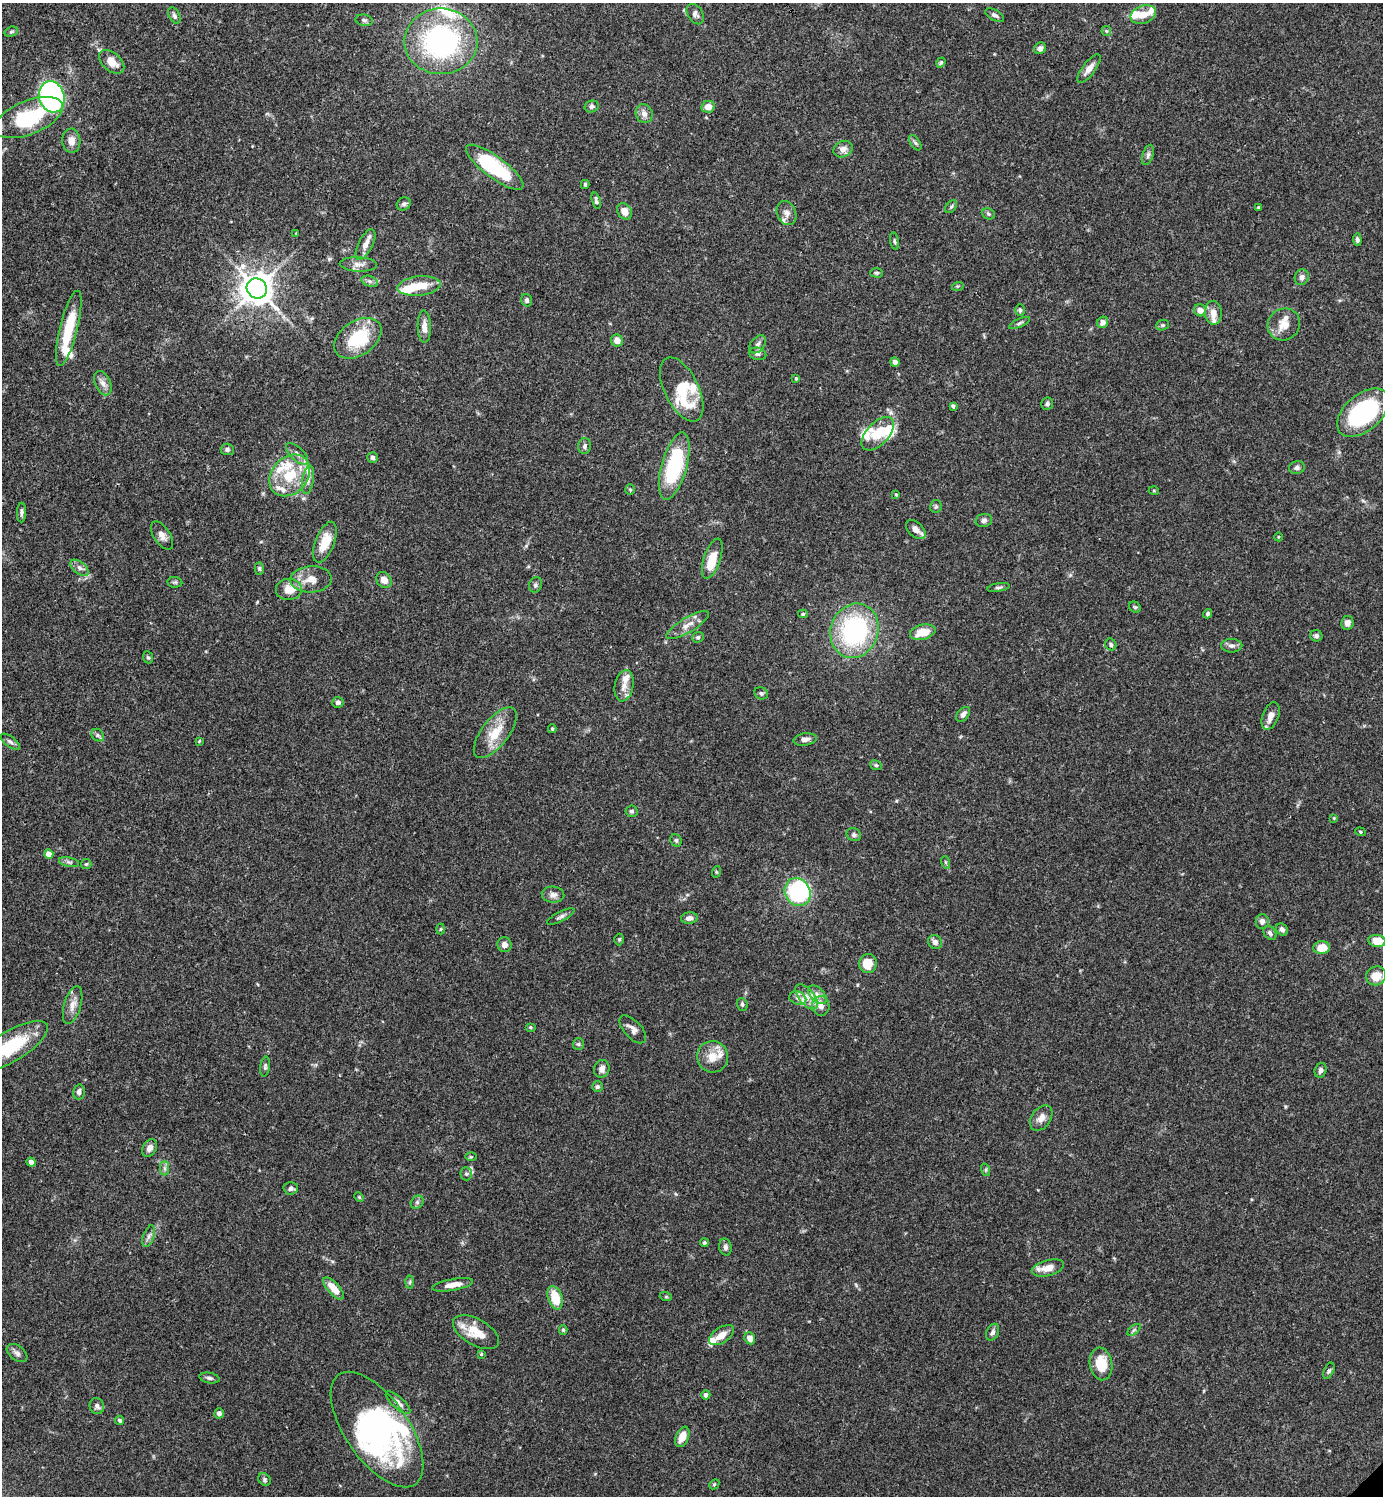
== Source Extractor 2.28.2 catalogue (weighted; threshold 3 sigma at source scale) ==
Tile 11 of 4 x 4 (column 3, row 3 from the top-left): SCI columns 3062-4442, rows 1496-2989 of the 5981 x 5981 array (HDU 1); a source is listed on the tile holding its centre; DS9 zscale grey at full resolution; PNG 1385 x 1498 px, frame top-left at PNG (2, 3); each listed source drawn as its Kron ellipse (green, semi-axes under 4 px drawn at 4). Shown black and unused: <1% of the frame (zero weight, under 3 of 4 exposures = <1% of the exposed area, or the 3 px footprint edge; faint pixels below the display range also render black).
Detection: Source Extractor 2.28.2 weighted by HDU 2 'WHT'; one run over the whole footprint, this tile lists its part. Background 0.0657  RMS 0.0032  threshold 0.0143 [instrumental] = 3 sigma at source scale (4.5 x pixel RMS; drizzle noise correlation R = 1.50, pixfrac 1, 0.05/0.05 arcsec/px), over >= 5 px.
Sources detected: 223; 6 inside a brighter object's white glare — neither listed nor drawn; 23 inside a brighter listed object's ellipse — not listed separately; the other 194 listed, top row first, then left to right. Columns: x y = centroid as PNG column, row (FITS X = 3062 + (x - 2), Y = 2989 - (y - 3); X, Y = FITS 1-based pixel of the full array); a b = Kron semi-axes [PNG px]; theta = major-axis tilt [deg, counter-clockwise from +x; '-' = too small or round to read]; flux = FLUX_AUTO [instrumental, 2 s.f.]
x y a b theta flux
695 14 11 7 -58 1.3
174 15 9 5 -63 0.8
995 15 10 5 -29 0.94
1143 15 13 9 20 3.9
364 20 8 5 -10 0.84
1106 31 5 5 - 0.42
11 32 7 5 18 0.56
441 41 36 33 1 62
1040 48 6 5 - 1.2
112 62 14 9 -40 3.8
941 62 5 4 - 0.51
1089 69 17 6 53 2.4
52 97 16 12 -74 95
592 106 7 6 - 0.83
708 107 7 6 - 2.7
644 114 10 8 -70 1.8
29 118 36 17 22 23
71 141 12 9 -86 2.6
915 143 8 4 -56 0.64
843 149 10 8 29 1.9
1148 155 10 5 72 0.94
495 167 35 11 -37 27
585 184 4 3 - 0.49
596 201 8 4 -74 0.75
404 204 7 6 - 0.76
951 207 7 4 53 0.61
1258 207 3 3 - 0.31
624 211 8 7 - 3
786 213 12 9 -67 1.9
988 214 7 5 -22 0.61
296 233 2 2 - 0.2
1357 240 6 4 -85 0.69
894 241 8 3 -79 0.47
365 244 17 7 63 2.6
358 264 19 7 -2 2.1
877 273 6 4 -1 0.53
1302 277 8 7 - 1.2
370 281 8 5 -19 0.89
419 286 21 9 6 6.5
958 286 6 3 17 0.36
257 288 10 9 - 480
527 300 6 5 - 0.77
1020 310 5 5 - 0.55
1200 310 6 6 - 2.4
1213 313 12 8 -86 2.8
1103 322 6 5 - 1.7
1019 323 11 4 24 0.73
1284 324 16 15 - 4.1
1162 325 6 5 - 0.55
424 327 16 6 -88 2.2
69 328 39 9 76 13
358 338 26 17 34 17
617 340 6 6 - 2.3
758 344 10 6 51 1.2
758 354 9 6 -14 0.86
895 362 5 4 - 1.1
796 378 4 3 - 0.38
103 383 13 7 -64 1.9
682 389 35 17 -64 11
1047 404 6 6 - 0.76
953 406 4 3 - 0.74
1363 413 30 18 40 39
878 434 20 11 47 6.9
584 446 8 6 87 0.9
227 449 6 6 - 0.88
297 454 14 6 -43 1.6
372 457 5 5 - 0.84
674 466 34 12 74 27
1297 468 8 6 17 0.92
290 475 23 18 47 12
308 480 14 5 80 1.5
630 490 5 4 - 0.45
1154 491 5 3 - 0.3
896 495 4 3 - 0.44
936 506 6 5 - 0.58
21 513 10 4 88 0.93
984 520 8 6 14 0.88
916 529 12 7 -44 2.1
162 536 16 8 -57 2
1278 537 4 3 - 0.25
325 542 21 9 69 6.3
712 559 21 8 71 6.2
80 568 11 6 -38 1.4
259 568 6 4 88 0.49
311 579 20 13 2 4.5
384 580 8 7 - 2.5
175 582 7 5 -7 0.54
535 585 8 6 66 0.74
998 587 11 4 9 0.72
289 589 13 10 5 4.4
1135 607 6 5 - 0.49
803 614 5 4 - 0.42
1208 614 5 4 - 0.64
1347 623 7 6 - 1.9
687 625 24 7 31 3
854 631 27 23 70 44
923 632 13 7 14 5.6
1316 636 6 5 - 0.82
698 637 6 5 - 0.61
1111 644 6 5 - 0.82
1232 646 10 6 -1 1.3
148 657 6 5 - 0.52
624 686 16 9 78 2.8
761 693 7 6 - 0.74
338 702 6 5 - 1
963 714 8 5 49 1.3
1271 716 14 8 69 2.7
552 729 4 3 - 0.43
495 733 30 13 52 7.5
98 735 7 5 -47 0.73
805 739 12 6 9 1.6
199 741 3 3 - 0.28
10 742 11 5 -37 1
876 765 6 4 -22 0.51
632 811 6 6 - 0.74
1334 818 4 3 - 0.26
1360 832 5 4 - 0.42
854 835 7 6 - 0.86
676 840 6 5 - 0.66
49 854 4 4 - 3.3
69 862 10 4 -12 0.87
945 862 6 4 -71 0.4
86 864 5 5 - 0.45
716 872 6 4 73 0.36
798 892 14 12 -57 29
553 895 11 8 -4 1.5
561 916 15 4 26 1
689 918 8 5 6 1.6
1262 921 7 6 - 1.4
441 929 5 3 - 0.35
1282 930 7 5 -56 1
1270 933 8 5 -53 0.86
619 939 6 5 - 0.45
1377 941 9 6 -8 5.7
935 942 7 6 - 1.4
504 945 7 7 - 1.6
1322 948 8 6 5 4.6
868 964 9 8 - 6.3
1376 976 10 9 - 5
817 995 11 6 -46 1.9
807 997 15 7 -51 2.9
798 998 9 6 -21 1.5
742 1004 6 5 - 0.65
73 1005 20 8 74 2.8
821 1006 10 8 -81 1.9
530 1027 5 4 - 0.47
633 1029 17 8 -47 1.9
578 1044 6 5 - 0.52
10 1047 43 15 31 19
712 1057 16 15 - 4.6
265 1067 10 5 81 0.75
602 1069 9 7 74 1.5
1321 1070 7 6 - 1
597 1087 5 5 - 0.79
79 1092 7 5 78 1.4
1041 1118 14 9 55 2.4
150 1148 9 6 57 1.9
471 1157 6 4 -1 0.37
31 1162 5 4 - 1.1
164 1168 7 4 -89 0.78
986 1170 6 4 -72 0.43
466 1174 6 5 - 0.85
291 1188 7 6 - 0.95
359 1197 5 4 - 0.33
417 1202 7 6 - 0.71
149 1236 11 5 70 1.2
704 1243 4 4 - 0.49
725 1247 8 6 -78 1.1
1048 1268 16 8 14 3.7
410 1282 6 4 88 0.5
452 1285 20 5 10 3.2
334 1289 14 6 -48 4.9
666 1297 6 4 -18 0.39
555 1298 12 7 -72 8.2
563 1330 5 4 - 0.51
1134 1330 8 4 37 0.62
476 1332 25 13 -30 7.5
993 1332 9 6 64 0.95
722 1335 14 7 34 3.2
750 1338 6 5 - 2.6
17 1353 11 7 -36 1.3
481 1354 3 3 - 0.39
1101 1364 16 11 -80 7.9
1329 1371 9 5 66 0.66
209 1378 10 5 -9 0.86
706 1395 4 4 - 0.92
398 1403 15 6 -42 1.6
97 1406 8 7 - 1
219 1413 5 5 - 1.2
120 1420 5 4 - 0.67
377 1430 67 31 -55 65
682 1437 10 6 67 4
264 1479 7 5 -49 0.68
714 1484 6 4 44 0.41
Isophote crosses this tile's border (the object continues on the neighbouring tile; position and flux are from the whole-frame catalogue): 1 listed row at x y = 10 1047